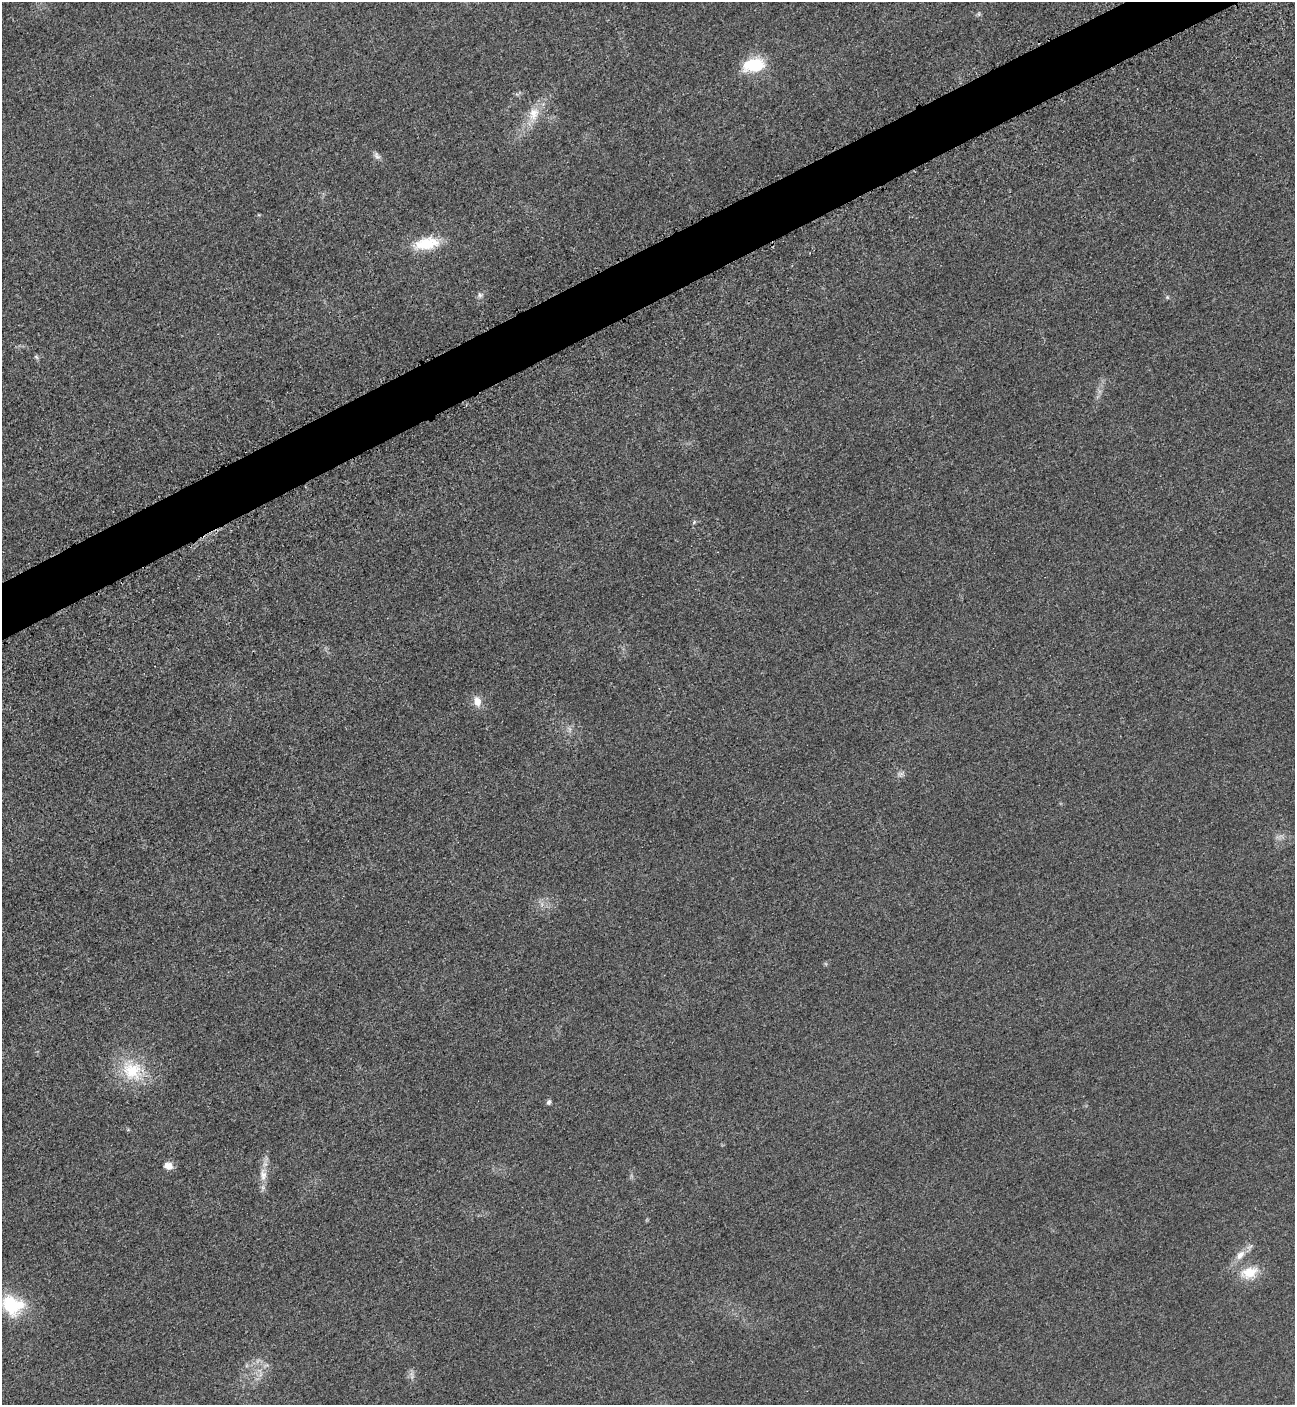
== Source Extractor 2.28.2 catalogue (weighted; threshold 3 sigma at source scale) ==
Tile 10 of 4 x 4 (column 2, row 3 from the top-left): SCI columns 1595-2887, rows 1470-2872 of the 5669 x 5701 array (HDU 1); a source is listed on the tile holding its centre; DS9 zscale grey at full resolution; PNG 1297 x 1407 px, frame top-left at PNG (2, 2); no overlay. Shown black and unused: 4% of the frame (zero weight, under 3 of 5 exposures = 4% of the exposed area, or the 3 px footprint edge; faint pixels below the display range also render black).
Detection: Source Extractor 2.28.2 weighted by HDU 2 'WHT'; one run over the whole footprint, this tile lists its part. Background 0.0193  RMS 0.0052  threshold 0.0234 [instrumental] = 3 sigma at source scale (4.5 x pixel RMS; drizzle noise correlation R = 1.50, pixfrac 1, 0.05/0.05 arcsec/px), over >= 5 px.
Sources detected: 21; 3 too faint to see at this stretch — not listed; the other 18 listed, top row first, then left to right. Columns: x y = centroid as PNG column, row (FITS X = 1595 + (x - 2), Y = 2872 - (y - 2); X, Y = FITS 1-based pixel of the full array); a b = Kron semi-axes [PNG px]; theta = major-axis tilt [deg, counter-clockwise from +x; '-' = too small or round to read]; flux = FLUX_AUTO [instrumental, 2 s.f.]
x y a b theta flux
979 14 6 4 90 0.88
754 65 24 14 11 22
534 114 24 15 72 10
377 156 11 6 -53 1.9
426 244 33 15 10 17
480 295 8 7 - 1.7
1167 297 6 4 -47 0.71
36 357 7 5 -45 0.91
694 522 7 4 46 0.77
477 701 12 9 -76 5.2
132 1070 33 27 -39 24
549 1102 7 5 65 1.2
168 1166 9 7 -15 4.6
263 1175 20 10 -85 6.2
1240 1255 16 9 48 5.3
1249 1273 26 16 17 12
12 1305 28 23 -32 28
260 1374 10 4 -82 1.9